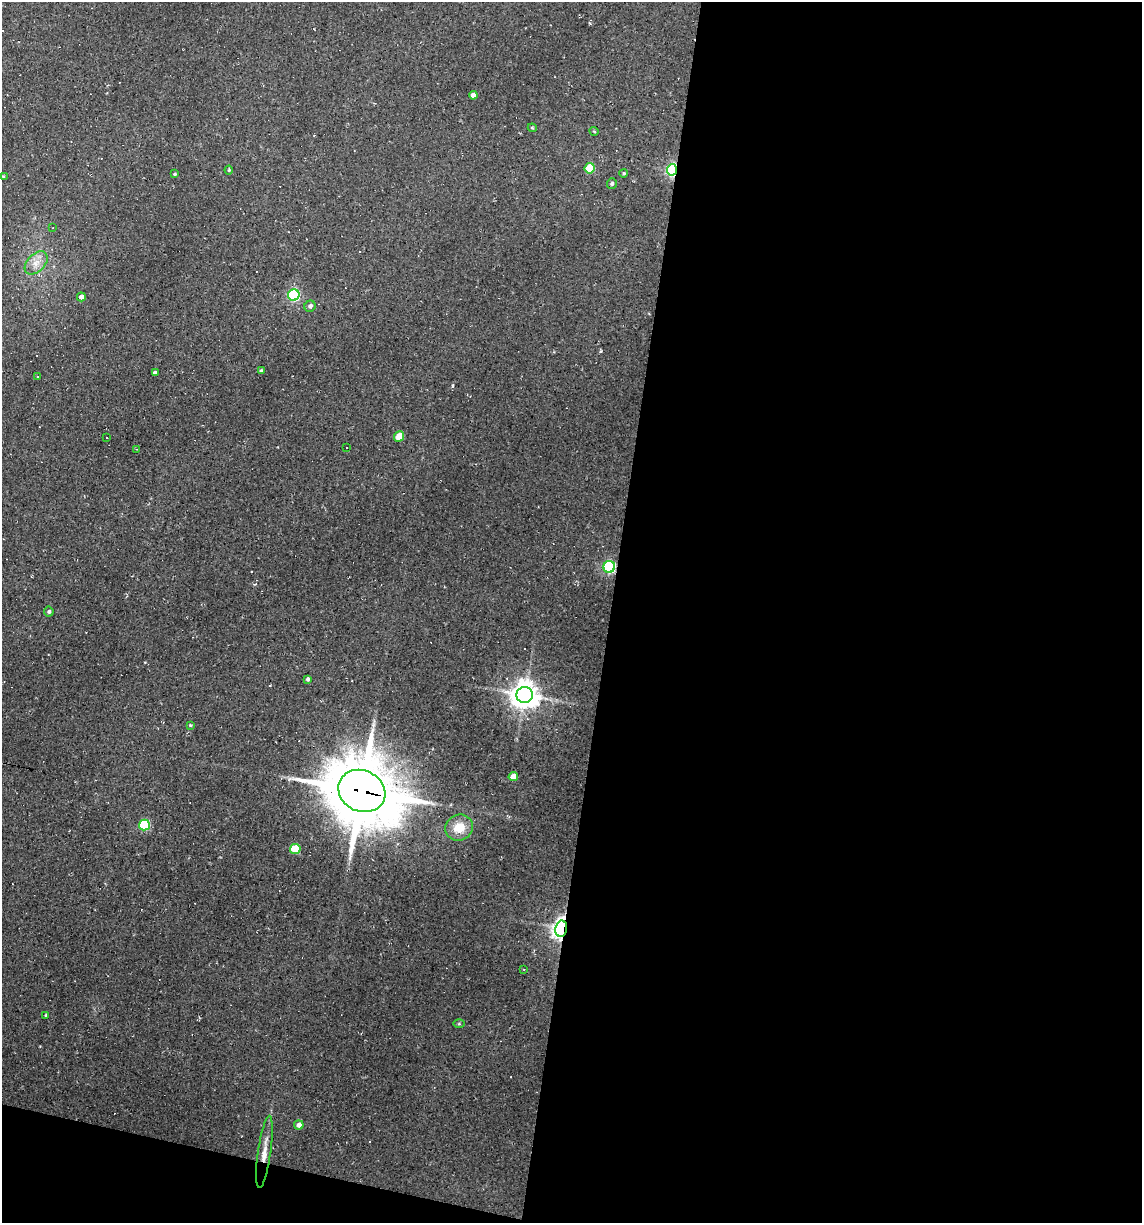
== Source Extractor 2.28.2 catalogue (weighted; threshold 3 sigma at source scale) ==
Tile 16 of 4 x 4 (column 4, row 4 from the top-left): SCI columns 3652-4791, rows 1-1221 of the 4904 x 4884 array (HDU 1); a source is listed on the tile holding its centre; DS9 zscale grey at full resolution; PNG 1144 x 1225 px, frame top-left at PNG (2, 2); each listed source drawn as its Kron ellipse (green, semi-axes under 4 px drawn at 4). Shown black and unused: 49% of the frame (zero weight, under 2 of 3 exposures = <1% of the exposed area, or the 3 px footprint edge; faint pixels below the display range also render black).
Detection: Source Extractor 2.28.2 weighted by HDU 2 'WHT'; one run over the whole footprint, this tile lists its part. Background 0.184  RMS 0.013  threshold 0.0603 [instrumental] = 3 sigma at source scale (4.5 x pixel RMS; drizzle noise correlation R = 1.50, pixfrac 1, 0.05/0.05 arcsec/px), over >= 5 px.
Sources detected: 48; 10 cosmic-ray / hot-pixel residue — neither listed nor drawn; the other 38 listed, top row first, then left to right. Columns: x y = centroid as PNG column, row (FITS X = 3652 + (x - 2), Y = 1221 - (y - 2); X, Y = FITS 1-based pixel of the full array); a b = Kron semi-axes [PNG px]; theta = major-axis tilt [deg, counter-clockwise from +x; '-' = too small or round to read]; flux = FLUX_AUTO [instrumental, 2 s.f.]
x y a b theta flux
473 95 4 4 - 7.6
532 128 4 4 - 1.7
594 131 4 3 - 1.3
590 168 5 5 - 49
229 170 4 4 - 1.5
672 170 6 5 - 240
624 173 4 4 - 2.1
175 174 3 3 - 1.6
3 176 3 3 - 1.1
612 183 5 5 - 2.4
53 228 2 2 - 1.1
36 263 13 8 45 12
294 295 6 5 - 180
81 297 4 4 - 7.4
310 306 6 5 - 4.2
261 371 3 3 - 2.4
155 373 4 4 - 4
38 377 3 2 - 1.2
399 437 5 4 - 28
107 438 3 3 - 4.2
346 448 3 2 - 1.4
136 449 3 2 - 0.91
609 567 6 5 - 210
49 612 5 5 - 2.8
308 679 4 3 - 2.7
525 695 8 8 - 1800
190 725 4 3 - 1.5
513 776 5 4 - 16
362 791 24 20 -26 11000
144 825 5 5 - 100
459 828 14 13 - 24
295 849 5 5 - 54
561 929 8 5 79 650
524 969 3 2 - 0.77
46 1015 4 3 - 1.6
459 1024 6 4 0 1.4
299 1125 5 4 - 6.9
264 1152 36 6 82 18
Overlapping masked pixels (flux is a lower limit): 5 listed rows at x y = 672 170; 609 567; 362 791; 561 929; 264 1152